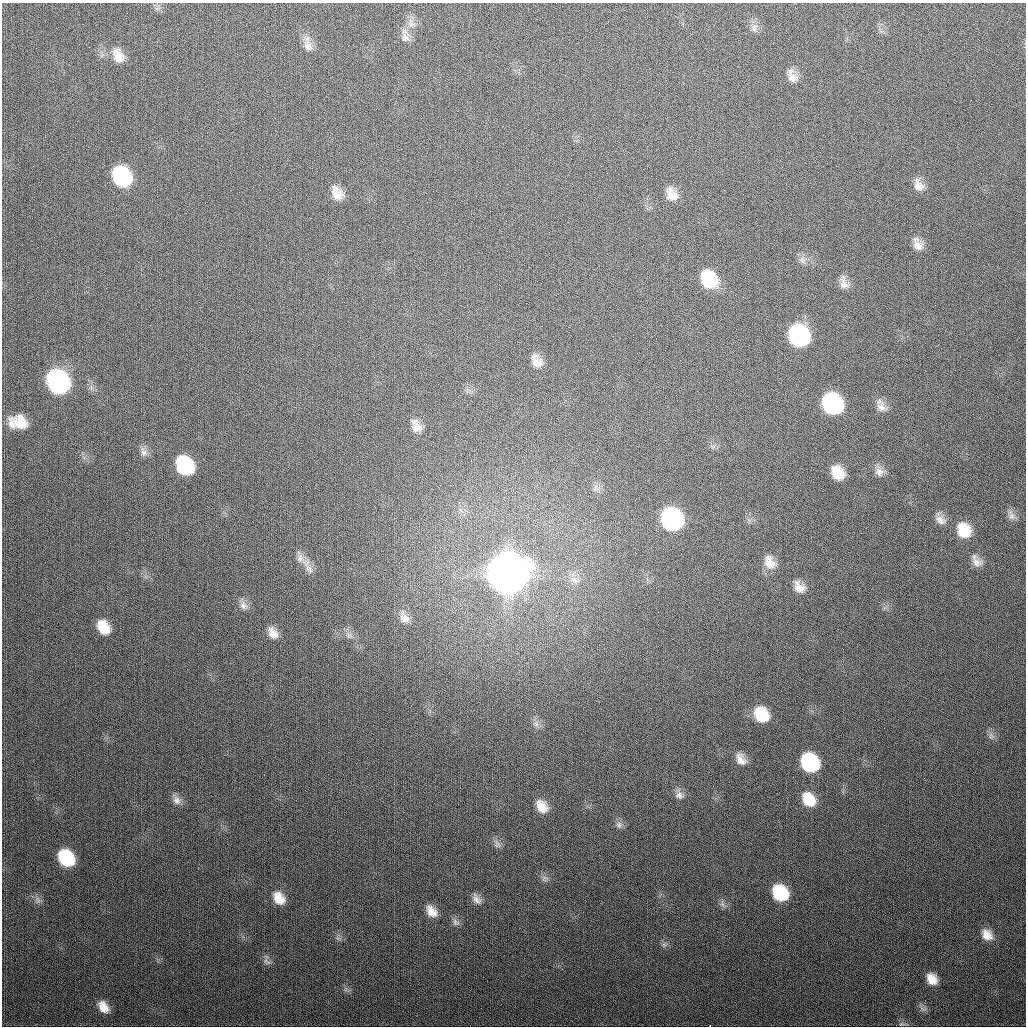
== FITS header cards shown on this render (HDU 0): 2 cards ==
NAXIS1  =                 1024
NAXIS2  =                 1024

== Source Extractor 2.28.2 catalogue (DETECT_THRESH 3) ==
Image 1024 x 1024 px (HDU 0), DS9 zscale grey, 1 PNG px = 1 image px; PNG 1028 x 1028 px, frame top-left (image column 1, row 1024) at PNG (2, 3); no overlay
Background 319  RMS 12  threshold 37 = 3 sigma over >= 5 px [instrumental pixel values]
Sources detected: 67; all 67 listed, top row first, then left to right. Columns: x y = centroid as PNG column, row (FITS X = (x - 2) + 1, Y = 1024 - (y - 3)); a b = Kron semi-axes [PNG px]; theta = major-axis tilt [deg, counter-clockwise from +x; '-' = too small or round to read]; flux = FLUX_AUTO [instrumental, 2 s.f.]
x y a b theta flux
412 24 11 7 6 4.6e+03
754 28 11 7 78 3.8e+03
405 38 13 11 -60 5.6e+03
308 46 15 11 -58 6.9e+03
118 56 18 12 -64 1.1e+04
792 76 18 11 -61 7.3e+03
122 176 16 12 -60 9.6e+04
918 185 18 11 -65 7.9e+03
337 193 17 10 -62 1.0e+04
671 194 15 10 -58 9.5e+03
917 244 18 10 -63 7.5e+03
802 260 11 7 -53 3.8e+03
709 279 17 13 -59 4.0e+04
844 283 19 9 -75 6.8e+03
799 336 16 13 -61 1.6e+05
536 361 17 11 -61 9.3e+03
58 382 16 13 -58 2.8e+05
832 404 16 13 -57 1.5e+05
881 407 16 11 -28 6.5e+03
20 422 17 12 -31 1.6e+04
416 426 17 11 -64 7.9e+03
143 452 14 7 -67 4.3e+03
185 465 15 12 -57 7.9e+04
879 472 13 11 -65 5.7e+03
838 473 13 10 -58 1.6e+04
1012 516 11 9 -75 4.7e+03
672 519 16 13 -57 2.0e+05
940 520 15 10 -33 6.6e+03
964 530 17 14 -63 2.3e+04
300 558 13 10 88 5.7e+03
769 562 19 13 -68 1.1e+04
976 562 17 10 -11 6.9e+03
309 569 17 8 -49 6.2e+03
507 573 17 15 -55 4.3e+06
574 579 12 6 -34 4.5e+03
799 588 16 11 -13 8.5e+03
243 605 13 10 -58 5.4e+03
404 618 18 11 -58 7.9e+03
103 627 14 10 -58 1.7e+04
273 633 16 10 -57 8.3e+03
349 635 11 6 -24 3.6e+03
761 715 15 12 -53 2.7e+04
536 724 8 5 -45 2.8e+03
991 736 9 6 82 2.8e+03
741 759 15 10 -60 7.6e+03
810 762 15 12 -52 8.9e+04
679 795 12 10 -22 5.1e+03
808 799 16 12 -57 2.0e+04
177 800 13 10 -67 5.3e+03
542 806 16 11 -55 1.2e+04
619 825 10 9 - 3.7e+03
497 844 13 7 -69 3.9e+03
66 858 14 11 -51 5.6e+04
545 878 10 5 7 2.7e+03
780 893 14 12 -49 4.7e+04
279 898 15 11 -55 1.2e+04
476 899 16 8 -58 5.2e+03
38 900 11 4 -60 2.6e+03
722 904 11 5 -82 2.6e+03
431 911 15 10 -50 9.4e+03
455 922 11 8 -52 3.5e+03
987 935 16 12 -49 1.0e+04
664 945 7 5 -44 1.8e+03
267 961 14 6 -44 3.1e+03
932 979 12 10 -54 1.1e+04
103 1007 15 10 -53 1.1e+04
902 1024 9 3 5 1.4e+03